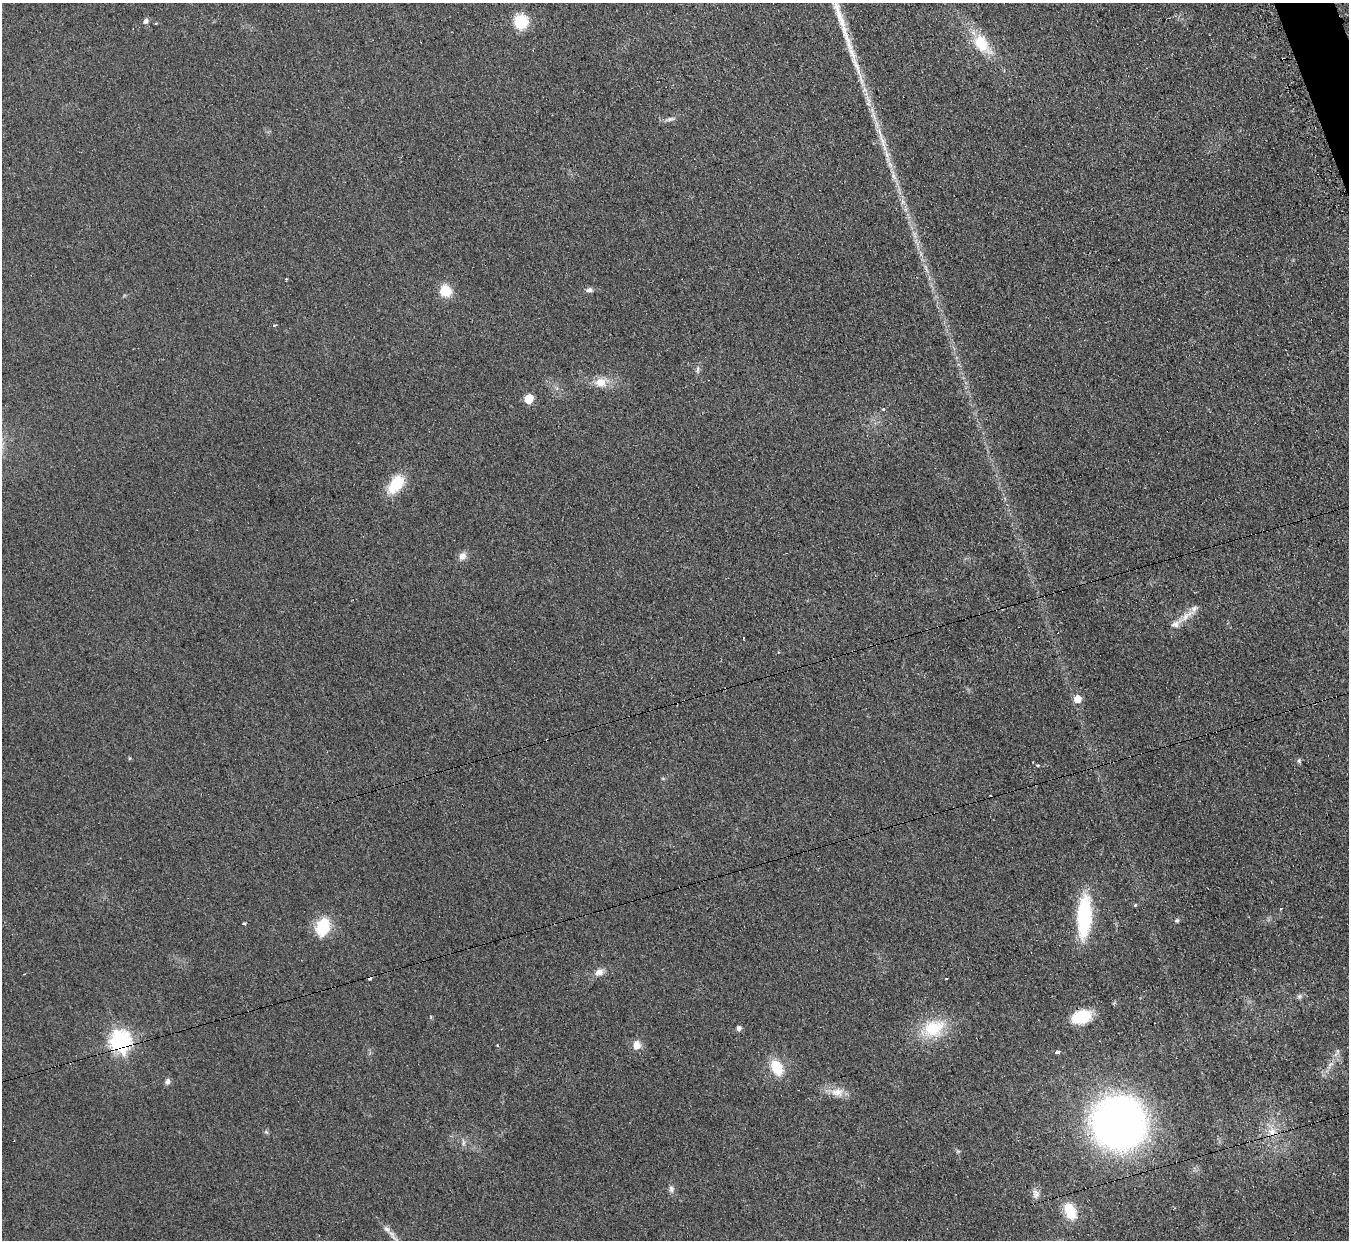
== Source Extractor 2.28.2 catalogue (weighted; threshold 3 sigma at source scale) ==
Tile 10 of 4 x 4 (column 2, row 3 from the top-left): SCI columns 1366-2712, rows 1516-2753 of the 5414 x 5374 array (HDU 1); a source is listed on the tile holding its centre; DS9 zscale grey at full resolution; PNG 1351 x 1242 px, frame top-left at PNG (2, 3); no overlay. Shown black and unused: <1% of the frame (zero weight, under 2 of 3 exposures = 2% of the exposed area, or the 3 px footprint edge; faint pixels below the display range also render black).
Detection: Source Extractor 2.28.2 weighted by HDU 2 'WHT'; one run over the whole footprint, this tile lists its part. Background 0.0903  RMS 0.011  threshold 0.0504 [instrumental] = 3 sigma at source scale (4.5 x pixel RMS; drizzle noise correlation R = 1.50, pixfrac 1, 0.05/0.05 arcsec/px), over >= 5 px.
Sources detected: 64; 6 cosmic-ray / hot-pixel residue — not listed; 3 inside a brighter listed object's ellipse — not listed separately; the other 55 listed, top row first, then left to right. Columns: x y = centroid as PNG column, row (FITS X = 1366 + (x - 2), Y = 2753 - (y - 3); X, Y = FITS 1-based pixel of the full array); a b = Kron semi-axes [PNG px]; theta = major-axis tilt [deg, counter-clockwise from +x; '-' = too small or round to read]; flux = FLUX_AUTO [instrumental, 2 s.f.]
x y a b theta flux
146 21 6 5 - 4.2
521 22 12 11 - 42
981 44 25 15 -52 39
864 90 8 8 - 4.6
670 119 12 5 13 3.9
881 136 26 6 -72 15
890 164 10 6 -64 5.1
893 176 12 6 -57 5.3
902 201 7 4 -71 3.1
926 268 12 3 -75 3.7
286 279 3 2 - 1.4
589 290 9 6 2 3.9
446 291 14 13 - 21
274 326 3 3 - 3.7
698 369 11 4 85 2.8
601 382 16 12 -3 15
529 399 6 5 - 44
884 409 3 3 - 2.6
396 484 21 12 53 40
462 556 11 9 56 6.9
1194 609 12 9 57 7.4
1176 623 21 9 34 12
1077 699 6 6 - 17
130 758 5 3 - 1.1
1299 761 7 5 -88 2.1
1037 765 5 4 - 1.7
1135 905 4 4 - 1.4
1084 916 43 14 86 90
1177 920 6 5 - 1.9
244 923 4 3 - 4
323 927 24 17 68 33
599 972 12 8 19 7.4
946 978 3 3 - 2
1299 996 8 6 44 2.8
431 1017 5 3 - 1
1081 1017 19 12 18 48
739 1028 6 6 - 3.2
934 1028 33 23 24 47
120 1042 8 7 - 680
497 1045 3 3 - 1.4
637 1045 12 10 88 9
1057 1052 5 3 - 7.4
1337 1053 14 4 56 3.8
777 1068 17 11 -64 31
167 1082 8 6 82 3.6
837 1092 20 11 2 14
1119 1123 40 40 - 740
1271 1131 15 13 -85 16
266 1132 7 4 -44 1.7
463 1142 11 4 -86 3
958 1151 6 4 1 1.6
671 1189 9 7 87 4
1036 1194 13 9 -79 6.8
1070 1212 22 12 -63 31
393 1235 24 6 -52 7
Overlapping masked pixels (flux is a lower limit): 1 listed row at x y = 120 1042
Unlisted compact peaks at least as high as the median listed source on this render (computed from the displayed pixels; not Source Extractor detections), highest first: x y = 851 52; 856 66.